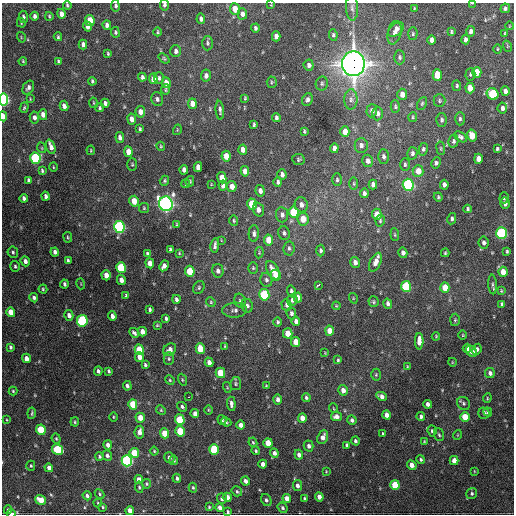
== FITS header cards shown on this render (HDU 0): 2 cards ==
NAXIS1  =                  512 / Axis length
NAXIS2  =                  512 / Axis length

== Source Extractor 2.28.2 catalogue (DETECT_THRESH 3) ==
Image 512 x 512 px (HDU 0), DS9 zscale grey, 1 PNG px = 1 image px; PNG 516 x 516 px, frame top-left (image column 1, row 512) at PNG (2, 3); each listed source drawn as its Kron ellipse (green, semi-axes under 4 px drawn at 4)
Background 1920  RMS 42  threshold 125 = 3 sigma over >= 5 px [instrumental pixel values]
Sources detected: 375; all 375 listed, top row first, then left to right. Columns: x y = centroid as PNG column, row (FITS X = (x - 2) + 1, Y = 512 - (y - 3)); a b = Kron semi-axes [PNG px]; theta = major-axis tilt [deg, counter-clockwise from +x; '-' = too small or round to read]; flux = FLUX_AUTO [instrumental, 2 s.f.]
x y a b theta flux
472 3 4 2 - 2.6e+03
67 5 4 3 - 3.8e+03
164 5 5 4 - 6.1e+03
271 5 3 3 - 2.1e+03
115 6 6 4 -81 6.2e+03
352 8 13 6 -87 1.1e+04
505 8 5 4 - 6.4e+03
235 9 6 5 - 3.5e+04
414 9 3 3 - 3.1e+03
61 14 5 4 - 1.7e+04
242 14 5 4 - 1.2e+04
34 16 4 3 - 8.2e+03
49 16 4 3 - 3.3e+03
23 17 6 4 -85 7.4e+03
201 19 5 4 - 1.0e+04
90 20 5 4 - 6.0e+04
21 23 5 3 - 2.7e+03
107 25 5 4 - 1.1e+04
87 26 5 4 - 1.4e+04
509 26 4 2 - 2.0e+03
255 28 4 3 - 5.6e+03
396 30 9 5 41 1.4e+04
471 31 5 4 - 1.2e+04
115 32 5 4 - 4.8e+03
157 32 4 3 - 3.2e+03
451 32 4 3 - 3.9e+03
394 33 12 6 77 1.3e+04
505 33 4 3 - 2.9e+03
413 34 6 4 88 4.2e+03
333 35 6 4 -83 5.2e+03
276 36 5 4 - 1.4e+04
21 37 5 3 - 2.2e+03
58 37 4 3 - 3.8e+03
432 40 5 4 - 1.4e+04
466 40 5 4 - 1.1e+04
207 43 7 5 90 6.0e+03
83 44 5 4 - 1.2e+04
507 46 5 3 - 2.6e+03
497 49 5 3 - 2.8e+03
176 51 6 5 - 9.7e+03
108 53 3 3 - 3.2e+03
399 57 7 5 -89 6.0e+03
164 58 6 4 -39 3.9e+03
23 61 4 3 - 3.0e+03
58 62 4 3 - 4.3e+03
353 64 12 11 - 3.0e+06
309 65 5 5 - 9.2e+03
477 72 5 4 - 4.9e+04
470 74 6 5 - 5.1e+03
437 75 6 4 -87 6.4e+04
206 76 6 5 - 1.3e+04
142 77 4 3 - 6.6e+03
159 78 6 5 - 5.5e+03
153 79 5 4 - 2.1e+04
92 81 4 3 - 4.2e+03
272 82 5 5 - 4.2e+03
166 83 5 4 - 2.1e+04
322 84 7 6 - 6.2e+03
457 86 5 4 - 4.6e+03
28 88 7 5 59 9.1e+03
470 88 5 4 - 2.9e+04
166 90 5 4 - 3.6e+03
505 91 5 4 - 1.2e+04
402 94 6 5 - 2.1e+04
493 94 6 5 - 1.8e+05
245 98 4 3 - 3.1e+03
30 99 4 2 - 2.1e+03
157 99 7 5 -75 7.0e+03
351 99 10 6 89 1.3e+04
3 100 6 4 -83 4.8e+05
307 100 6 5 - 8.2e+03
439 101 6 6 - 5.0e+03
93 103 5 3 - 2.5e+03
105 103 4 4 - 8.4e+03
422 103 7 4 64 4.0e+03
192 104 5 4 - 2.4e+04
64 106 5 4 - 1.4e+04
395 107 6 4 89 4.4e+03
24 108 5 4 - 3.7e+03
100 108 4 3 - 3.4e+03
502 108 5 4 - 1.1e+04
220 110 9 4 -84 7.5e+03
372 111 6 5 - 1.2e+04
140 112 6 5 - 2.0e+04
378 114 7 5 88 1.1e+04
43 115 5 4 - 1.8e+04
3 116 5 3 - 2.0e+04
34 117 6 4 -80 1.1e+04
276 117 4 3 - 6.4e+03
413 117 5 4 - 3.4e+03
132 119 5 4 - 1.8e+04
460 119 7 4 90 5.4e+03
442 120 6 5 - 6.0e+03
254 125 4 3 - 4.0e+03
140 129 4 3 - 4.2e+03
177 130 5 3 - 2.4e+03
304 131 4 2 - 3.6e+03
345 132 5 4 - 3.2e+04
472 136 6 4 -77 5.6e+04
120 137 5 4 - 1.1e+04
460 137 7 4 -32 6.8e+03
453 141 6 5 - 6.3e+03
361 145 7 6 - 9.3e+03
161 146 4 3 - 3.1e+03
51 147 7 4 -71 1.6e+04
42 148 5 3 - 2.4e+03
334 148 5 4 - 1.3e+04
441 148 7 3 -82 3.2e+03
423 149 6 4 80 5.5e+03
497 149 4 4 - 4.8e+03
91 150 5 3 - 2.7e+03
243 150 5 4 - 1.9e+04
128 152 5 4 - 2.9e+04
412 153 6 5 - 6.9e+03
226 156 5 4 - 3.9e+04
383 157 7 5 -87 7.5e+03
35 158 6 5 - 2.9e+05
299 159 6 5 - 4.7e+03
478 159 5 4 - 2.6e+04
368 161 6 5 - 1.3e+04
436 163 6 4 62 6.7e+03
405 164 6 5 - 4.9e+03
132 165 6 5 - 3.8e+03
53 167 5 3 - 2.5e+03
198 167 5 4 - 2.1e+04
184 170 5 4 - 1.2e+04
42 171 4 3 - 4.2e+03
245 171 5 4 - 2.0e+04
418 171 6 5 - 3.4e+04
282 174 5 4 - 1.1e+04
222 178 5 4 - 4.4e+04
28 180 4 3 - 5.1e+03
337 180 6 5 - 5.1e+03
164 181 5 4 - 4.4e+03
190 181 5 4 - 3.9e+03
278 182 5 4 - 6.8e+03
186 184 4 3 - 3.1e+03
211 184 3 2 - 1.9e+03
354 184 6 3 -90 3.4e+03
373 184 5 4 - 1.2e+04
408 185 6 5 - 4.4e+05
444 185 5 4 - 1.1e+04
223 186 5 4 - 1.1e+04
232 186 5 4 - 2.4e+04
260 191 6 4 -81 1.4e+04
364 193 5 4 - 6.8e+03
45 196 4 3 - 8.0e+03
438 197 5 4 - 4.0e+03
24 198 4 3 - 7.4e+03
504 198 5 4 - 6.0e+03
134 201 5 4 - 3.9e+04
505 203 5 4 - 1.1e+04
166 204 7 7 - 1.2e+06
252 204 6 5 - 8.0e+04
301 205 7 6 - 1.4e+04
144 208 5 5 - 3.4e+03
468 209 4 3 - 5.0e+03
258 210 7 5 -70 1.3e+04
294 212 6 5 - 1.1e+05
377 214 5 5 - 3.4e+04
282 215 7 6 - 1.1e+04
303 219 6 5 - 3.8e+04
452 219 5 4 - 7.7e+03
234 221 5 4 - 3.5e+03
380 221 6 4 77 4.3e+03
177 225 4 3 - 3.3e+03
119 227 6 5 - 5.9e+05
284 233 7 6 - 7.4e+03
501 233 6 5 - 4.0e+05
254 234 8 5 89 8.8e+03
395 235 6 4 -84 3.6e+03
68 237 5 3 - 3.1e+03
221 240 4 2 - 1.7e+03
268 240 5 4 - 4.4e+04
484 243 6 5 - 9.5e+03
215 245 7 3 83 8.1e+03
289 248 7 5 83 6.5e+03
170 249 4 3 - 5.7e+03
320 251 6 4 -89 5.7e+03
507 251 3 3 - 3.7e+03
13 252 6 5 - 5.3e+03
55 252 4 4 - 8.6e+03
179 253 3 3 - 2.6e+03
259 253 6 4 80 3.1e+03
403 253 5 4 - 1.1e+04
445 253 4 3 - 3.3e+03
147 254 4 3 - 7.1e+03
25 261 5 4 - 1.1e+04
68 261 4 3 - 5.1e+03
355 262 5 5 - 1.5e+04
375 262 10 5 65 2.0e+04
150 263 5 4 - 2.6e+04
15 266 5 5 - 4.7e+03
164 266 5 4 - 1.3e+04
121 268 5 5 - 1.6e+05
253 268 6 5 - 3.9e+03
273 270 10 5 -60 2.7e+04
190 271 5 4 - 7.9e+04
218 271 7 5 -76 1.1e+04
503 272 5 4 - 3.2e+04
106 275 5 4 - 2.5e+04
276 275 5 5 - 5.1e+04
121 280 5 4 - 1.6e+04
266 280 7 6 - 6.8e+03
64 284 4 3 - 5.6e+03
81 284 5 3 - 2.3e+03
492 284 10 4 -85 6.0e+03
318 285 4 2 - 7.6e+03
406 286 5 5 - 2.0e+05
199 287 7 5 62 5.6e+03
445 288 5 4 - 5.0e+04
43 289 4 4 - 3.2e+03
291 291 5 4 - 5.8e+03
501 291 4 3 - 2.6e+03
264 295 5 5 - 2.0e+05
126 296 4 3 - 3.8e+03
298 297 5 4 - 2.0e+04
34 298 5 4 - 6.9e+03
353 298 5 3 - 2.6e+03
176 299 4 3 - 7.3e+03
292 300 6 5 - 7.0e+03
240 301 7 5 -75 6.0e+03
211 302 5 4 - 3.6e+03
373 302 5 5 - 4.0e+03
388 304 5 4 - 9.6e+03
502 304 4 3 - 5.6e+03
286 305 6 4 -72 7.0e+03
247 306 7 6 - 8.4e+03
336 306 4 3 - 3.1e+03
150 310 4 3 - 5.0e+03
235 310 12 7 3 1.2e+04
11 312 5 4 - 3.4e+04
291 313 6 5 - 6.8e+03
69 315 5 4 - 1.3e+04
112 316 5 4 - 1.2e+04
166 318 4 3 - 5.6e+03
455 320 6 5 - 4.0e+03
82 321 6 5 - 3.0e+05
296 321 5 4 - 1.3e+04
278 322 5 4 - 4.5e+03
157 325 3 3 - 2.8e+03
330 331 5 4 - 3.4e+04
142 332 5 4 - 2.0e+04
134 333 5 3 - 6.4e+03
288 333 5 4 - 3.9e+04
463 335 4 3 - 2.4e+03
436 336 4 3 - 2.2e+03
419 341 8 4 89 2.8e+04
296 342 5 4 - 3.6e+04
225 346 3 3 - 2.4e+03
10 347 4 3 - 5.3e+03
467 348 4 4 - 1.6e+04
200 349 5 4 - 5.5e+04
477 349 6 4 64 7.7e+03
139 350 5 4 - 1.1e+05
170 350 7 5 37 1.5e+04
471 351 6 4 -48 2.2e+04
325 353 4 3 - 2.2e+03
139 357 5 4 - 1.9e+04
26 358 5 4 - 2.0e+04
169 359 6 5 - 4.9e+03
338 360 4 3 - 3.2e+03
209 362 5 4 - 1.5e+04
452 362 4 3 - 2.0e+03
145 365 4 3 - 4.8e+03
407 367 4 3 - 2.8e+03
98 371 5 4 - 7.5e+03
109 371 4 3 - 4.7e+03
220 373 5 4 - 8.7e+04
490 373 5 5 - 1.0e+04
376 375 6 5 - 3.8e+03
170 380 5 4 - 3.4e+03
182 380 6 4 -71 3.1e+03
236 384 6 5 - 4.8e+03
127 386 5 4 - 7.6e+03
266 386 3 3 - 2.6e+03
227 387 5 3 - 2.6e+03
343 390 5 4 - 1.7e+04
13 391 4 4 - 3.2e+03
381 396 5 4 - 1.3e+04
189 397 3 2 - 2.5e+03
306 397 4 4 - 5.4e+03
487 398 5 3 - 2.5e+03
278 399 5 4 - 1.1e+04
464 403 7 6 - 6.6e+03
133 404 5 4 - 7.4e+04
231 404 7 4 -85 9.9e+03
428 404 4 4 - 1.0e+04
182 407 5 4 - 5.9e+03
333 408 5 3 - 2.1e+03
161 410 5 4 - 3.5e+03
208 410 5 3 - 2.6e+03
488 412 4 4 - 9.9e+03
32 413 5 3 - 3.7e+03
484 413 5 5 - 7.6e+03
195 414 4 4 - 2.0e+04
387 415 4 4 - 1.8e+04
336 416 5 5 - 1.3e+04
421 416 4 4 - 8.1e+03
113 417 5 3 - 2.8e+03
465 417 5 4 - 5.5e+04
140 418 5 4 - 3.3e+04
302 418 5 4 - 2.6e+04
7 420 4 2 - 2.3e+03
180 420 5 4 - 1.4e+05
222 420 5 3 - 5.2e+03
352 420 5 4 - 7.2e+03
75 422 4 3 - 2.9e+03
226 422 5 3 - 3.6e+03
241 425 4 4 - 1.4e+04
41 430 5 4 - 1.2e+05
180 431 5 4 - 8.7e+04
432 431 5 4 - 5.7e+03
139 432 6 4 82 1.8e+04
165 433 5 4 - 5.4e+04
383 434 3 3 - 3.5e+03
439 435 6 4 -70 4.8e+03
457 435 5 3 - 2.3e+03
323 437 7 5 68 1.6e+04
56 439 5 4 - 3.8e+03
355 441 4 3 - 5.5e+03
424 441 4 3 - 2.5e+03
253 442 5 4 - 3.2e+03
268 443 5 4 - 4.1e+04
108 445 5 4 - 1.4e+04
347 445 4 3 - 8.2e+03
309 446 5 5 - 9.3e+03
214 449 5 4 - 1.5e+05
57 450 6 5 - 1.5e+05
154 451 4 4 - 3.0e+03
256 451 4 4 - 4.1e+03
134 453 5 4 - 8.2e+04
274 453 5 4 - 1.0e+04
299 455 5 4 - 1.1e+04
99 456 4 4 - 4.3e+03
107 456 5 4 - 8.5e+03
169 458 6 4 -53 8.5e+03
174 460 5 4 - 4.7e+03
421 460 4 4 - 4.3e+03
454 460 4 4 - 2.3e+04
127 461 5 5 - 5.6e+05
263 464 4 4 - 1.1e+04
412 465 5 4 - 1.9e+04
31 466 5 4 - 3.2e+03
49 468 4 4 - 1.6e+04
326 471 4 4 - 2.4e+03
474 471 4 2 - 1.9e+03
177 478 4 3 - 5.4e+03
139 480 4 4 - 2.1e+04
245 481 4 4 - 1.0e+04
146 484 5 4 - 4.0e+03
297 485 5 4 - 9.3e+03
395 485 5 4 - 7.7e+04
139 487 5 4 - 4.3e+03
193 488 5 4 - 3.8e+03
237 491 5 4 - 4.7e+03
472 493 6 5 - 5.6e+03
99 494 5 4 - 3.8e+03
87 496 5 4 - 7.8e+03
227 497 4 4 - 1.7e+04
319 497 4 4 - 2.0e+04
222 498 5 5 - 1.1e+04
287 499 5 4 - 2.5e+04
305 499 3 3 - 5.2e+03
41 500 5 4 - 4.5e+04
266 500 6 5 - 6.5e+03
98 503 4 4 - 2.8e+03
103 507 4 3 - 3.0e+03
209 507 3 3 - 3.1e+03
220 507 4 4 - 1.2e+04
283 508 5 4 - 4.9e+03
8 510 4 3 - 4.2e+03
130 510 4 4 - 1.8e+04
228 512 3 3 - 3.8e+03
11 514 4 2 - 1.1e+04
At the frame edge (FLAGS 8, measured only in part): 7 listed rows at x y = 472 3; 67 5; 164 5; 115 6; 3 100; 3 116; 11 514